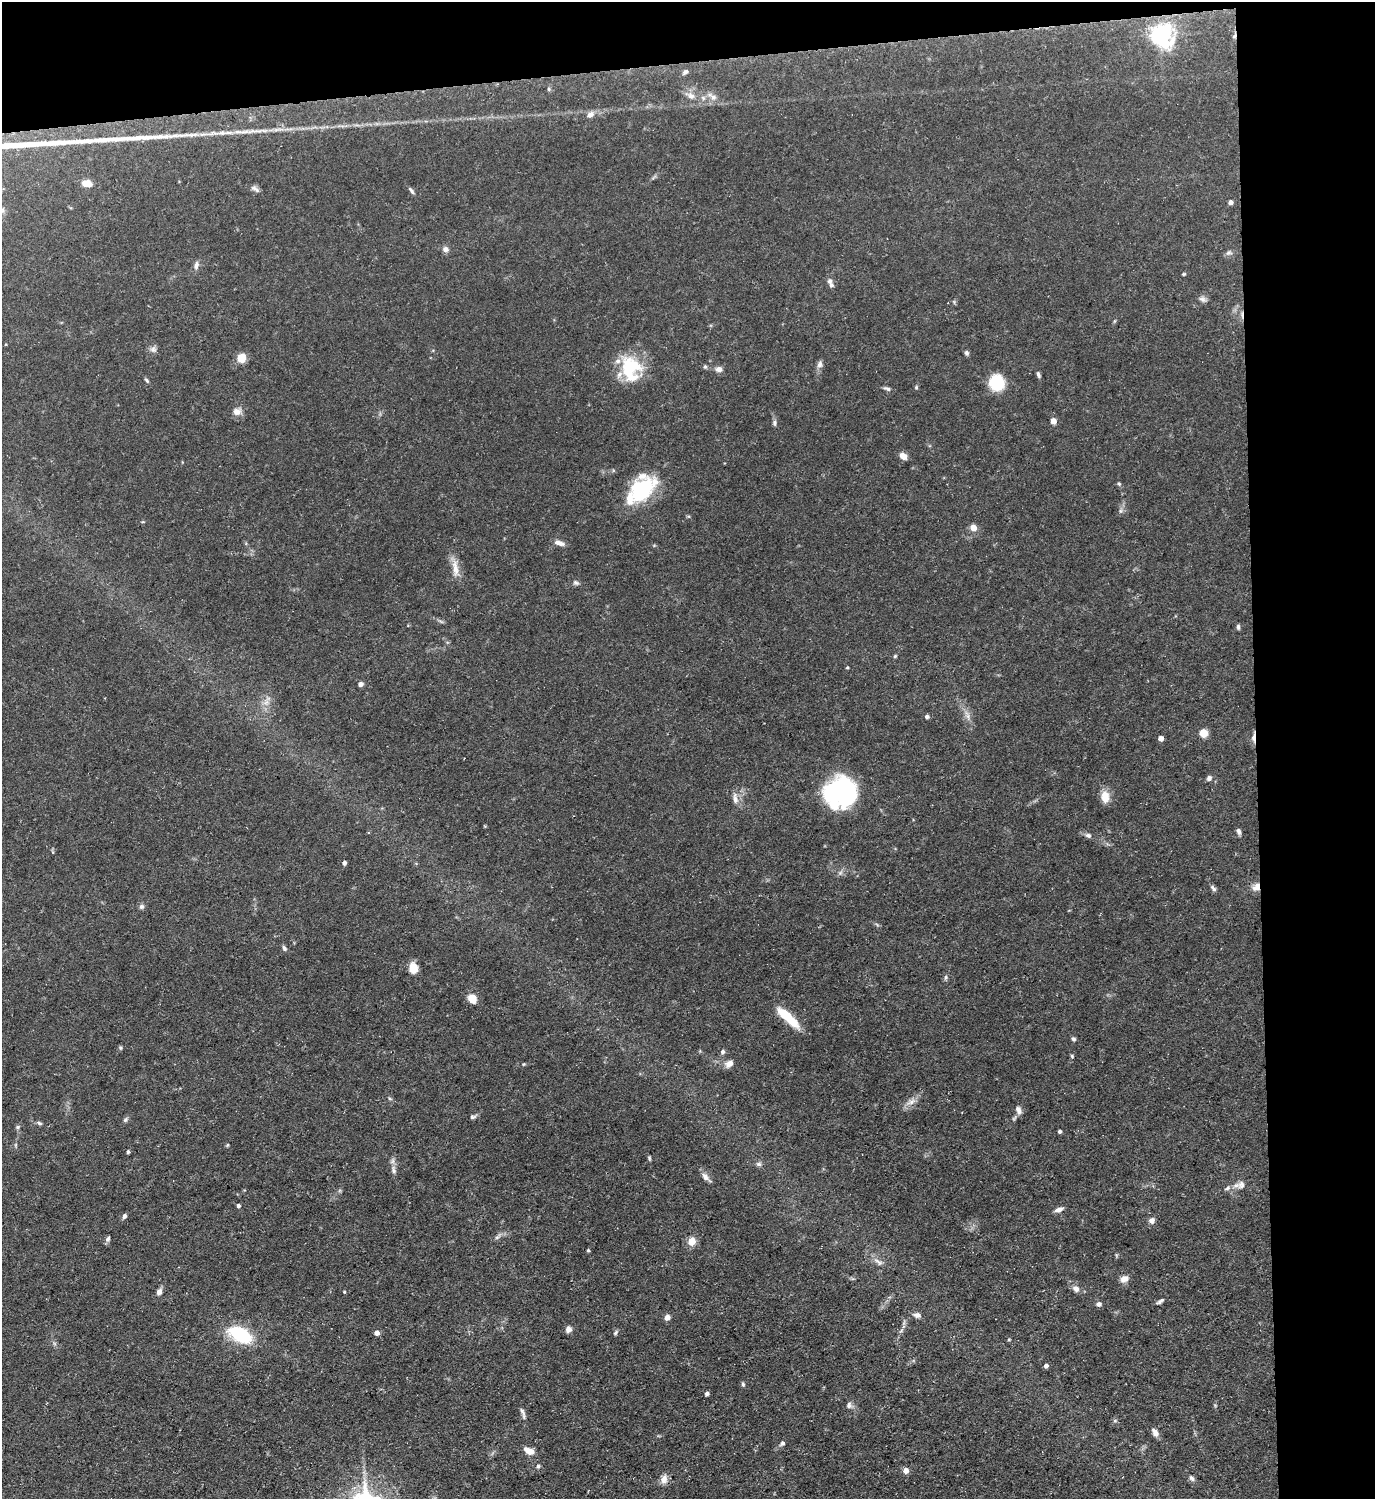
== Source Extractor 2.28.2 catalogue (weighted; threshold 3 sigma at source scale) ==
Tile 3 of 3 x 3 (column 3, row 1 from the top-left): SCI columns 2972-4344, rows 2996-4492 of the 4469 x 4492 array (HDU 1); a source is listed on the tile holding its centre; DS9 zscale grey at full resolution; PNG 1377 x 1501 px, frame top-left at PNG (2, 2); no overlay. Shown black and unused: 13% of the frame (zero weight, under 3 of 5 exposures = <1% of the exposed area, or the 3 px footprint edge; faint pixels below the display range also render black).
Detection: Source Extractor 2.28.2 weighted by HDU 2 'WHT'; one run over the whole footprint, this tile lists its part. Background 0.0577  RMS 0.004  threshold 0.0178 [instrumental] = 3 sigma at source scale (4.5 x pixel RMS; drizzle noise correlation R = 1.50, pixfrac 1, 0.05/0.05 arcsec/px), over >= 5 px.
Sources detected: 133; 1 inside a brighter object's white glare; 2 cosmic-ray / hot-pixel residue — not listed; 6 inside a brighter listed object's ellipse — not listed separately; the other 124 listed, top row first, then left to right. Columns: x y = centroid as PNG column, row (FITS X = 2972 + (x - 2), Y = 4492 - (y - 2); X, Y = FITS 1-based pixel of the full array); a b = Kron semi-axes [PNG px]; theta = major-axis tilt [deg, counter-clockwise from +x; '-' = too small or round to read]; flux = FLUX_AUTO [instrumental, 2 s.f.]
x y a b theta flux
1159 35 9 8 - 170
685 72 8 5 43 1.4
549 89 6 4 -90 0.52
691 96 11 8 -39 2.5
713 97 10 7 -35 2.1
703 98 7 6 - 1.1
590 115 10 7 27 2.1
245 132 17 4 5 2.6
223 133 14 6 -2 2.2
87 183 9 6 -12 4.6
255 189 12 6 -37 1.3
411 191 11 4 -52 0.96
1230 202 4 4 - 1.8
445 249 8 7 - 1.7
1229 253 9 6 12 1.1
196 265 11 6 72 1.7
1183 274 4 3 - 0.46
830 281 7 6 - 1.2
1202 299 10 7 -28 1.3
153 349 9 9 - 1.5
967 353 6 5 - 0.83
242 358 9 8 - 5.3
820 364 10 7 72 1.5
705 367 5 5 - 0.56
630 368 28 25 80 20
719 369 8 7 - 1.8
1038 374 9 4 -72 0.88
146 380 7 4 -49 0.63
997 383 11 10 - 22
916 387 5 4 - 0.51
887 389 10 5 -20 1
237 412 10 9 - 2.6
1053 421 6 5 - 2.5
774 423 9 5 -86 0.98
903 456 7 6 - 3.2
1119 484 5 4 - 0.51
642 490 31 22 46 27
1120 511 6 4 71 0.77
973 528 6 5 - 4.1
559 543 13 6 -16 2.3
455 568 26 8 -83 4.3
576 583 8 6 -20 0.95
1238 627 7 4 -84 0.73
895 656 5 4 - 0.49
847 667 4 3 - 0.4
360 684 5 4 - 2.1
266 702 8 6 45 1.7
967 715 17 4 -72 2
927 716 6 5 - 0.9
1203 733 5 5 - 14
1254 737 15 3 87 1.8
1161 738 4 4 - 2.9
1209 778 6 6 - 1.1
840 791 27 25 40 67
1105 797 16 10 -85 4.3
735 799 17 6 -83 2.3
1239 831 7 5 -72 1.2
1088 835 8 6 -24 1.2
344 863 4 4 - 1.4
840 873 7 5 45 0.87
1256 887 10 7 49 3.2
1213 888 10 5 -50 1.1
141 907 7 7 - 1
284 948 7 5 -63 0.91
413 968 8 6 -80 9.4
945 977 6 4 89 0.67
472 998 9 7 -63 5.3
787 1017 29 8 -42 13
1073 1039 6 5 - 0.72
120 1048 6 5 - 0.57
723 1052 7 6 - 0.98
1072 1056 5 4 - 0.45
524 1064 4 4 - 0.38
729 1064 10 7 29 2.6
390 1099 6 4 -19 0.5
912 1102 10 7 39 2.3
1018 1110 11 7 -66 1.8
472 1117 8 5 16 0.9
125 1120 7 5 46 0.85
39 1123 8 5 -27 0.73
18 1127 6 5 - 0.65
1060 1131 3 3 - 0.82
227 1145 5 3 - 0.4
128 1152 4 3 - 0.69
649 1158 7 4 -62 0.53
758 1164 8 5 -26 1
394 1170 13 6 -85 1.8
705 1177 14 6 -46 1.9
1241 1185 12 10 54 2.3
1227 1188 9 5 22 1.1
238 1206 4 4 - 1
1059 1210 9 5 17 1.8
124 1216 6 5 - 1
1152 1220 7 7 - 1.7
497 1237 10 4 45 1.1
108 1239 6 6 - 0.9
691 1241 10 9 - 3.8
588 1250 4 3 - 0.5
878 1262 15 6 -34 2.1
1124 1279 10 8 28 2.3
1076 1289 8 7 - 1.9
159 1292 8 6 60 1.7
344 1292 4 3 - 0.33
1160 1301 11 4 33 0.99
1099 1304 6 6 - 1.3
917 1315 10 7 -8 1.7
667 1317 6 6 - 1.9
568 1329 7 6 - 1.9
238 1333 15 10 -27 24
376 1333 4 4 - 2.5
616 1333 8 4 49 0.64
1046 1366 5 5 - 1
743 1384 6 4 -68 0.61
707 1393 4 4 - 1
849 1405 9 7 90 1.3
522 1411 12 5 -59 1.3
1115 1421 6 4 0 0.58
1155 1433 9 6 -60 2.5
782 1443 7 5 36 0.93
529 1451 13 7 -25 3.5
538 1466 5 5 - 0.77
906 1471 5 5 - 3.4
1192 1478 8 5 -51 1
664 1479 13 8 76 2.5
Overlapping masked pixels (flux is a lower limit): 2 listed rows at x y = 1254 737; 1256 887